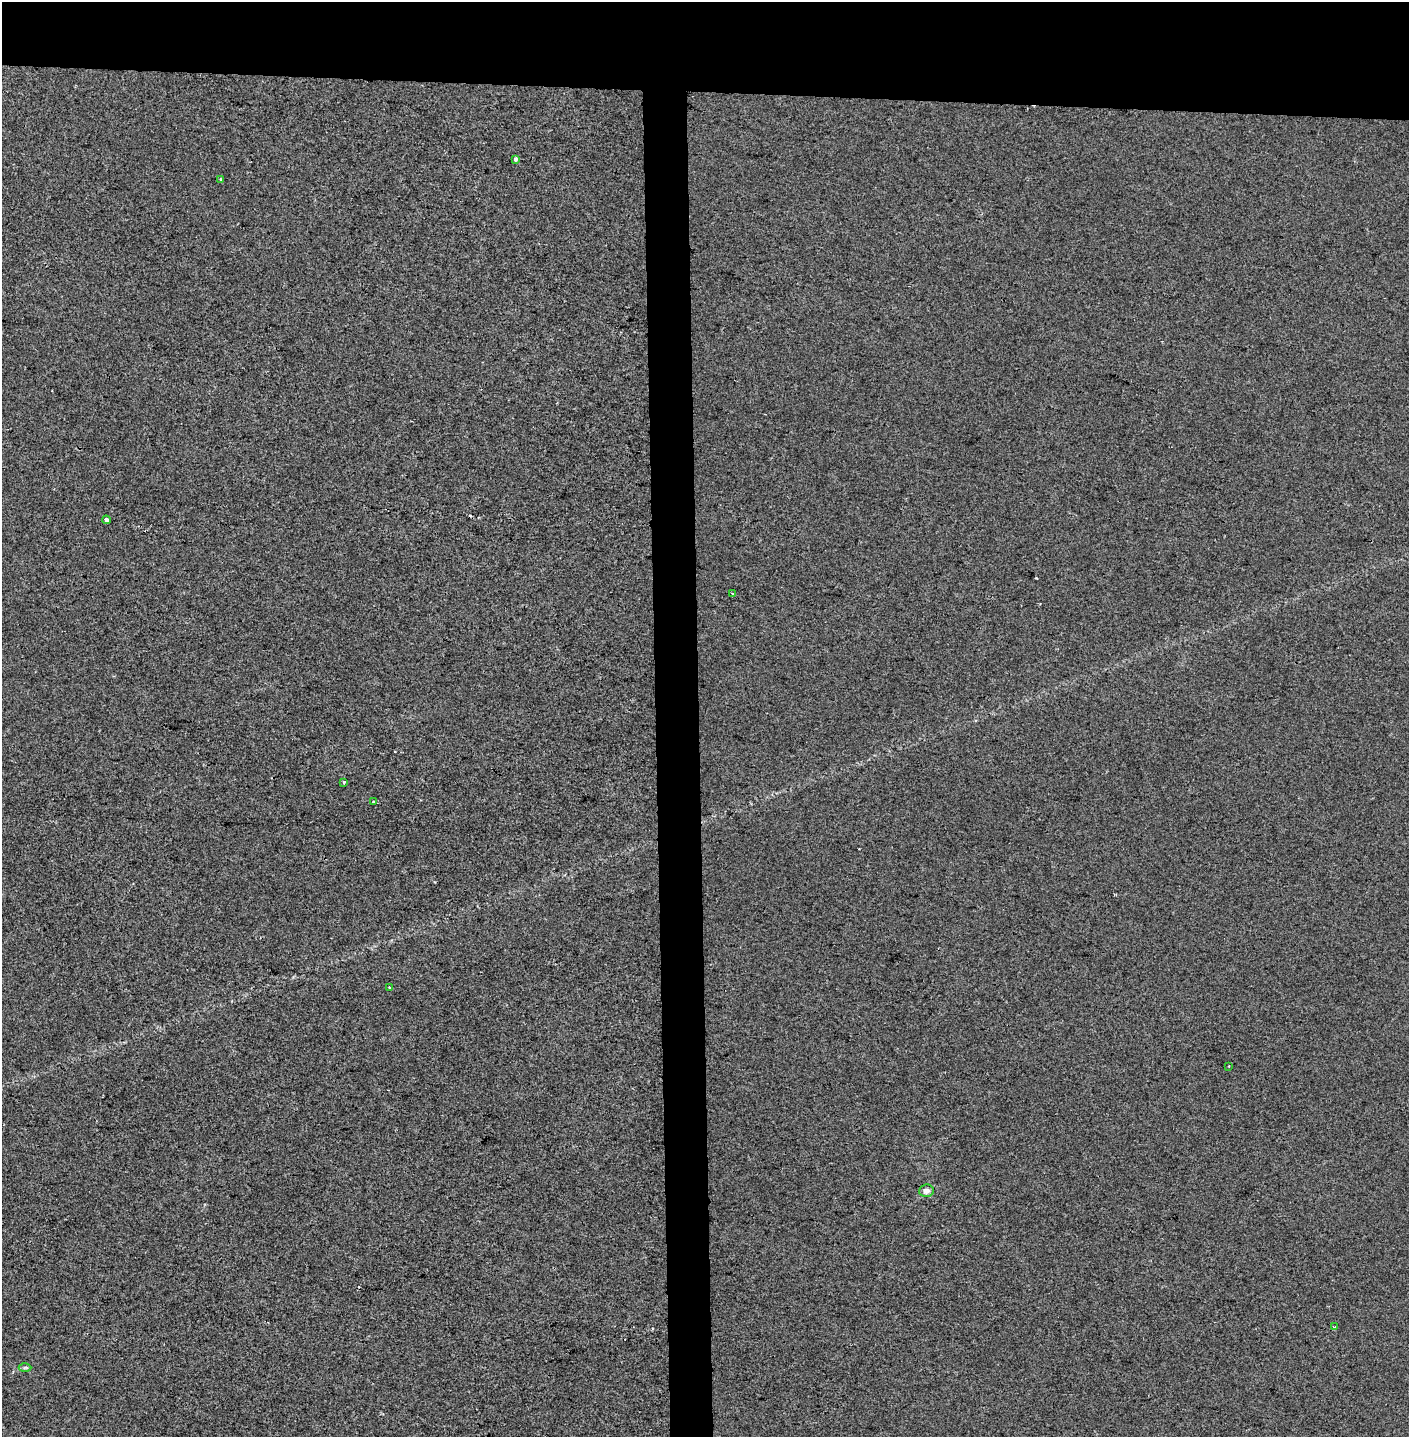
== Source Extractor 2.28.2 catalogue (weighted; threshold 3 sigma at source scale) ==
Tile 2 of 3 x 3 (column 2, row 1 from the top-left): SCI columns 1578-2984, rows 2870-4304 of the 4563 x 4312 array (HDU 1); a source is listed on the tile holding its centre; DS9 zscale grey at full resolution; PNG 1411 x 1439 px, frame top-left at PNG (2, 2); each listed source drawn as its Kron ellipse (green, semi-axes under 4 px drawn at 4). Shown black and unused: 9% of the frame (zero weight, under 2 of 3 exposures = <1% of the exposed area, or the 3 px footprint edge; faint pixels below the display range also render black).
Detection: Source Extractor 2.28.2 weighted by HDU 2 'WHT'; one run over the whole footprint, this tile lists its part. Background 0.00647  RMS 0.006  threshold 0.0271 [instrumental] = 3 sigma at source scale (4.5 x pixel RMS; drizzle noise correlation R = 1.50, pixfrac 1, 0.0396/0.0396 arcsec/px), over >= 5 px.
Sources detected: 14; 3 cosmic-ray / hot-pixel residue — neither listed nor drawn; the other 11 listed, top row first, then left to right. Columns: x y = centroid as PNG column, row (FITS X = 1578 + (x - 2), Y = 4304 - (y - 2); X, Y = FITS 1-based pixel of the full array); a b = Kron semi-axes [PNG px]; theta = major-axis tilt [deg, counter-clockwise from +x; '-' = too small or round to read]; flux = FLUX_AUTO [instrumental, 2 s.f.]
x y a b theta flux
515 159 3 3 - 2.5
221 179 3 2 - 0.92
106 520 4 3 - 5
733 593 3 3 - 1.2
344 782 4 3 - 1.6
374 802 4 3 - 0.94
390 988 3 3 - 0.69
1229 1066 2 2 - 0.46
926 1191 7 6 - 3.2
1334 1327 4 3 - 1.7
25 1368 6 4 1 0.9